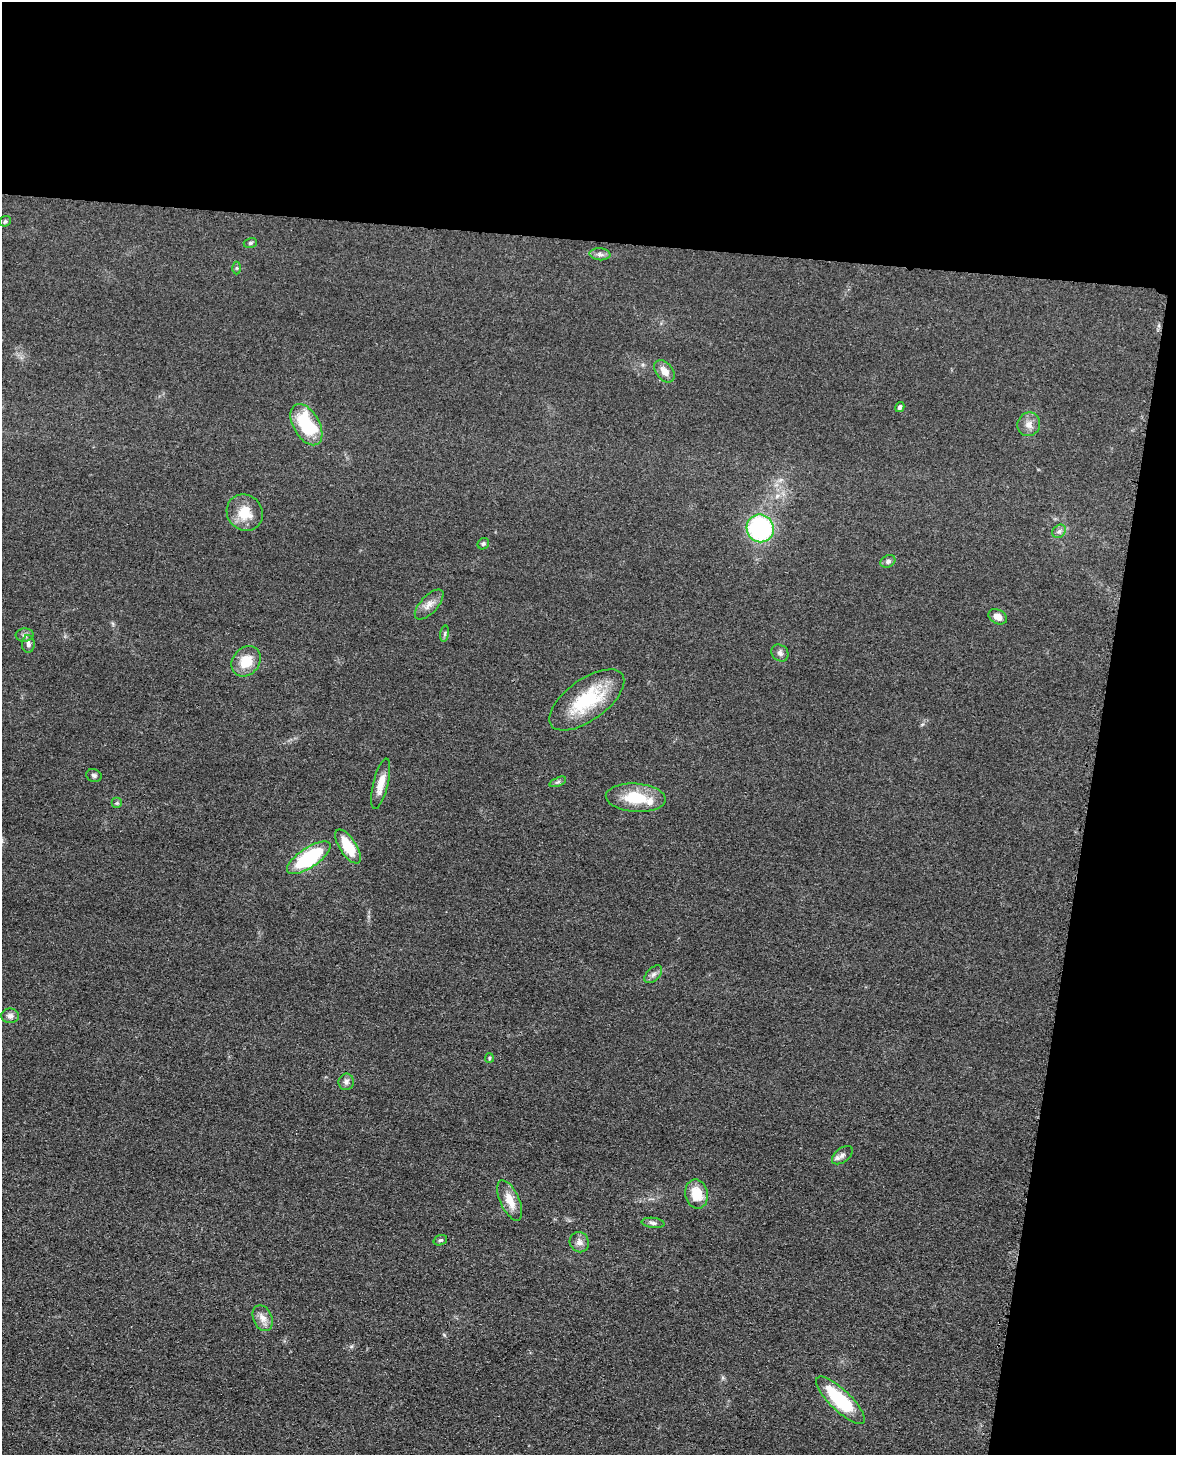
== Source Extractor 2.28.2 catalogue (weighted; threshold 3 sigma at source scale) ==
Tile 4 of 4 x 3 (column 4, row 1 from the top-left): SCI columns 3540-4713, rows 3062-4514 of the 4869 x 4885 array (HDU 1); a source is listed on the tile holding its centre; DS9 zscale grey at full resolution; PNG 1178 x 1457 px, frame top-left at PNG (2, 2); each listed source drawn as its Kron ellipse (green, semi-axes under 4 px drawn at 4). Shown black and unused: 23% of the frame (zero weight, under 3 of 4 exposures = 9% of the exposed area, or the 3 px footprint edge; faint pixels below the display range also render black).
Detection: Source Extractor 2.28.2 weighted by HDU 2 'WHT'; one run over the whole footprint, this tile lists its part. Background 0.0534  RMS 0.0086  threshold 0.0388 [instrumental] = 3 sigma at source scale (4.5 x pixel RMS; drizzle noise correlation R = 1.50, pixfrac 1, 0.05/0.05 arcsec/px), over >= 5 px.
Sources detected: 41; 1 inside a brighter listed object's ellipse — not listed separately; the other 40 listed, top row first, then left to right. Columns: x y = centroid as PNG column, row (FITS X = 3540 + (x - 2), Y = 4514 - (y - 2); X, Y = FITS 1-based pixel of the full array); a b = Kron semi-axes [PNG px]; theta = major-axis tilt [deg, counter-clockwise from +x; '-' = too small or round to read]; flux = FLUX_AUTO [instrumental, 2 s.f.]
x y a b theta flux
5 221 6 5 - 1.4
250 243 7 5 16 1.4
600 254 10 6 -6 2.9
237 268 6 4 -90 1.2
664 371 12 8 -50 7.7
900 407 5 4 - 1.9
1029 424 12 11 - 5.9
306 425 22 13 -60 53
245 513 19 17 -48 18
760 528 14 13 - 100
1059 531 7 6 - 2.3
483 544 6 5 - 1.5
888 561 8 6 30 2.4
429 604 19 8 47 6.8
998 617 10 7 -28 6.8
445 634 8 4 82 1.6
25 635 9 6 3 2.8
28 644 9 6 -88 3
780 653 9 7 -46 3
246 661 16 13 50 18
587 700 44 20 36 50
94 775 8 6 -18 2
558 782 9 4 22 1.8
381 784 26 7 76 11
636 798 30 14 -4 28
117 803 5 5 - 1.3
348 846 19 8 -57 25
309 858 25 10 34 68
653 974 11 6 45 3.2
10 1016 9 7 -3 3.7
489 1058 5 4 - 1.1
346 1082 8 7 - 3.2
842 1155 12 7 37 3.5
696 1194 14 11 -79 20
510 1200 22 9 -66 13
653 1223 11 5 -7 2.5
440 1240 7 5 18 1.5
579 1242 10 9 - 4.4
263 1318 13 9 -66 6.3
840 1400 32 10 -44 55